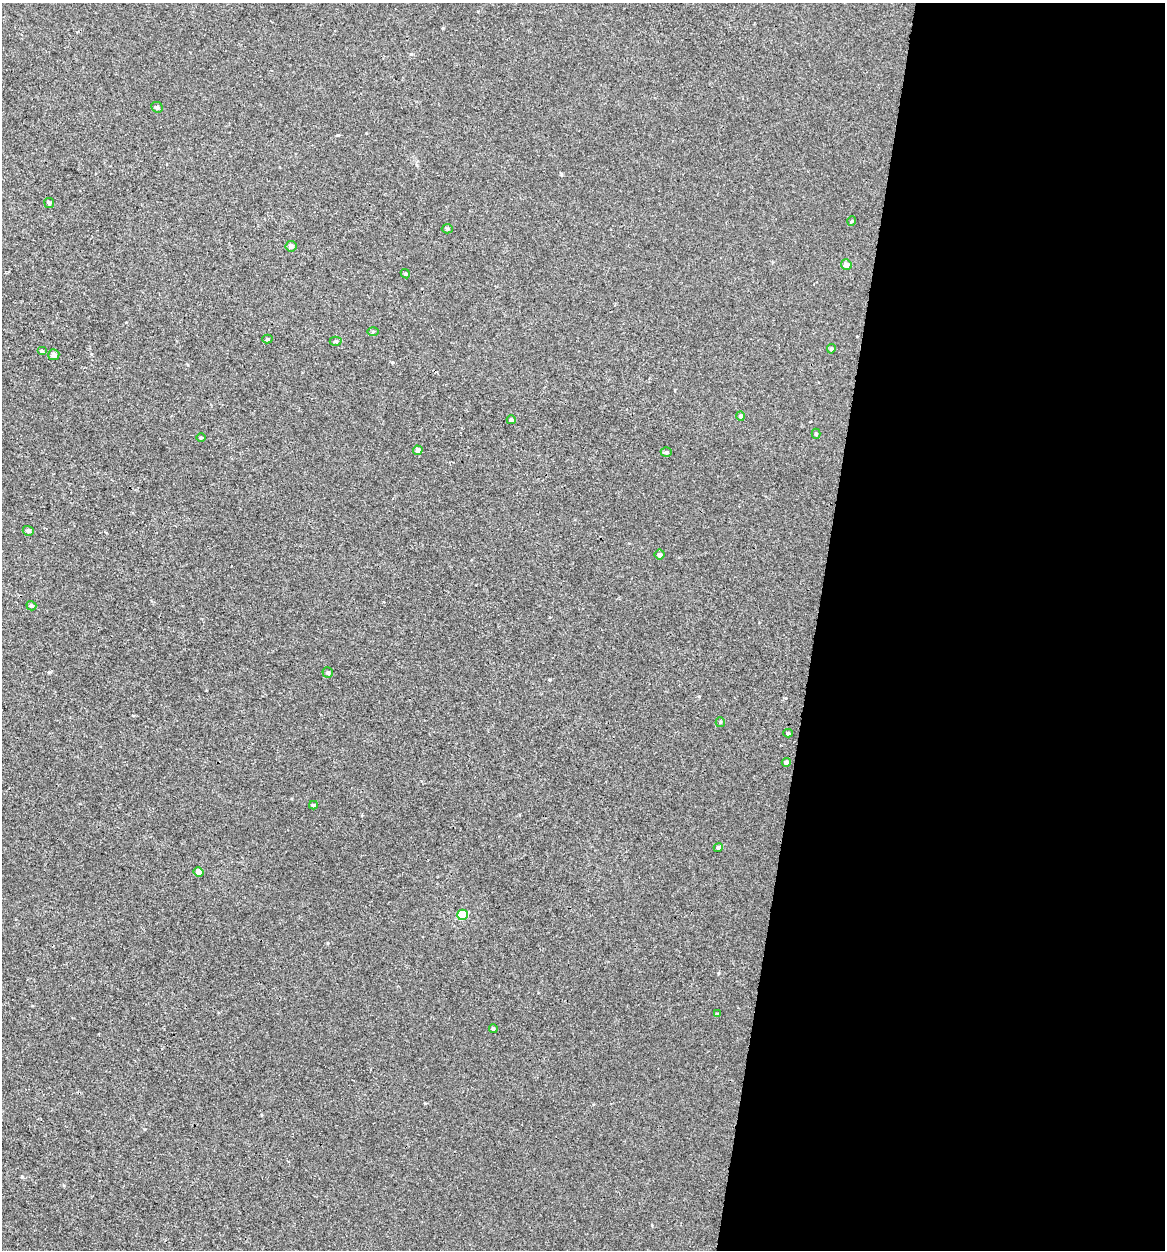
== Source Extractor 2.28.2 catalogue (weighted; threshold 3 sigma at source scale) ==
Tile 12 of 4 x 4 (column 4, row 3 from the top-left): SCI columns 3763-4925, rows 1271-2518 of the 5257 x 5027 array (HDU 1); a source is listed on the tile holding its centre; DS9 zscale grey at full resolution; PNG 1167 x 1252 px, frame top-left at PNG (2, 3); each listed source drawn as its Kron ellipse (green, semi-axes under 4 px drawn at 4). Shown black and unused: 30% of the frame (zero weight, under 3 of 4 exposures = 4% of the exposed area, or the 3 px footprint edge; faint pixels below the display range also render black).
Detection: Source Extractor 2.28.2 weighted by HDU 2 'WHT'; one run over the whole footprint, this tile lists its part. Background -2.61e-04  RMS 0.0026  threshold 0.0118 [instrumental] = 3 sigma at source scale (4.5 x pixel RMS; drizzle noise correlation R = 1.50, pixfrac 1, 0.0396/0.0396 arcsec/px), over >= 5 px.
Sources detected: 32; all 32 listed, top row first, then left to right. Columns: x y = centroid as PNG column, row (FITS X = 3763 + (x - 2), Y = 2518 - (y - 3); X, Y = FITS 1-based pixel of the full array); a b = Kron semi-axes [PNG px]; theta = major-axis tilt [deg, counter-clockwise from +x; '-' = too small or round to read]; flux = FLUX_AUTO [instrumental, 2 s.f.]
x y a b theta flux
157 107 6 5 - 0.49
49 203 5 5 - 0.4
852 221 5 3 - 0.24
447 229 5 4 - 0.44
291 246 5 5 - 1
846 265 5 5 - 1.3
405 274 5 4 - 0.34
373 331 5 3 - 0.29
267 339 5 4 - 0.36
336 341 6 4 -1 0.37
831 349 5 4 - 0.55
42 351 5 4 - 0.37
54 355 5 5 - 1.2
741 416 4 4 - 0.64
511 420 4 4 - 0.59
816 434 5 4 - 0.4
201 438 4 3 - 0.24
418 450 5 4 - 1.1
666 452 5 4 - 0.5
28 531 5 5 - 0.71
660 555 5 5 - 0.66
31 606 5 4 - 0.48
328 673 5 5 - 0.57
720 722 5 4 - 0.29
788 733 5 3 - 0.35
786 762 4 4 - 0.75
313 805 4 3 - 0.46
718 847 5 4 - 0.62
199 872 5 4 - 1.6
463 915 5 5 - 8.6
717 1013 4 2 - 0.17
493 1029 4 4 - 0.43
Unlisted compact peaks at least as high as the median listed source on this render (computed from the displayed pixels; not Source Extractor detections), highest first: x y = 338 135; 22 1177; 561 174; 49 672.